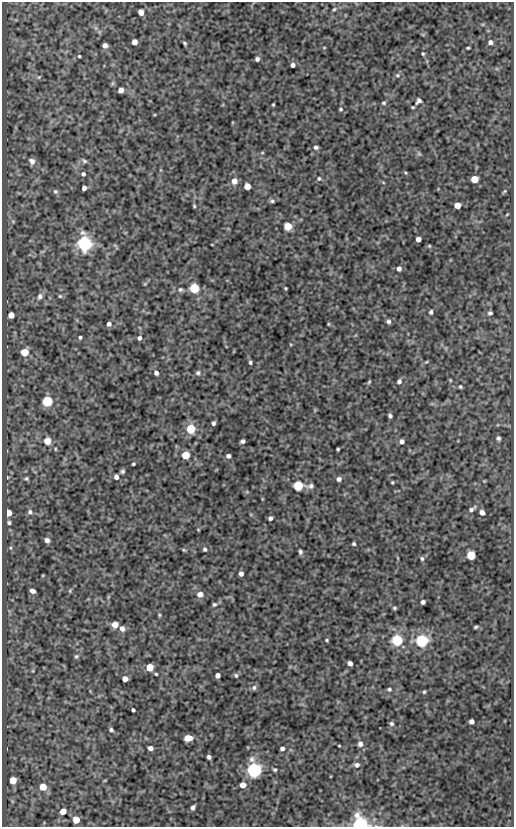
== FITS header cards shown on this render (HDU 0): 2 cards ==
NAXIS1  =                  512
NAXIS2  =                  825

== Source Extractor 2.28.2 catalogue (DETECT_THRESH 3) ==
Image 512 x 825 px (HDU 0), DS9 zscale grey, 1 PNG px = 1 image px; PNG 516 x 829 px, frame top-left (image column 1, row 825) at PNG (2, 2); no overlay
Background 147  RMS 0.63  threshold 1.88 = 3 sigma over >= 5 px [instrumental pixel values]
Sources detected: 155; all 155 listed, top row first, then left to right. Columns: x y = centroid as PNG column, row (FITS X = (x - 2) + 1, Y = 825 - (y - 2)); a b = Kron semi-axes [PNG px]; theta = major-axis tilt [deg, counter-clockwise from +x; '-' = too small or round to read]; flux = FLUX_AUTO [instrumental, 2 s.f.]
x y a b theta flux
334 9 5 4 - 60
141 12 5 4 - 250
96 28 7 4 -71 82
134 42 5 4 - 350
490 42 5 5 - 170
185 43 5 3 - 65
105 45 5 4 - 190
324 47 5 3 - 35
468 48 3 3 - 51
423 54 4 4 - 56
79 56 3 3 - 48
257 59 4 4 - 130
293 65 4 4 - 130
397 75 7 5 0 82
39 77 5 5 - 60
121 90 5 5 - 290
419 101 9 7 50 160
384 103 5 5 - 68
273 105 3 3 - 45
341 109 4 4 - 63
316 147 5 4 - 100
262 153 5 3 - 42
419 154 6 5 - 71
32 161 9 7 -58 200
84 161 8 5 -30 100
406 173 6 3 -32 49
83 174 6 5 - 110
319 178 6 6 - 82
474 179 5 5 - 860
234 181 6 6 - 350
383 182 5 3 - 40
247 186 5 5 - 680
84 188 4 4 - 140
55 191 7 6 - 93
504 191 7 3 56 50
272 201 6 4 -9 81
457 205 5 5 - 560
194 206 4 3 - 49
507 214 5 3 - 34
13 221 5 5 - 63
288 226 5 5 - 1300
418 239 4 4 - 300
84 243 6 6 - 17000
429 246 5 4 - 51
42 251 6 4 19 51
399 269 5 5 - 170
145 284 5 4 - 44
194 288 5 5 - 3500
285 288 3 2 - 42
180 289 6 6 - 80
40 296 9 7 60 180
60 296 5 5 - 59
431 312 5 4 - 87
490 313 5 4 - 96
11 315 5 5 - 440
388 321 5 5 - 120
109 324 5 5 - 130
328 324 4 4 - 39
80 337 4 4 - 73
139 338 5 4 - 110
24 352 5 5 - 1500
250 362 4 3 - 78
426 362 6 3 18 46
156 373 6 5 - 130
198 373 7 6 - 110
450 380 4 4 - 41
399 381 6 5 - 120
369 382 5 4 - 54
460 387 3 3 - 58
47 401 5 5 - 5600
390 416 4 4 - 110
213 423 4 3 - 110
191 429 5 5 - 2400
498 438 5 4 - 90
47 441 5 5 - 660
243 441 4 4 - 120
402 441 5 5 - 150
55 449 5 3 - 43
338 449 3 3 - 56
186 455 5 5 - 1500
228 456 4 4 - 140
133 464 4 3 - 56
122 471 4 4 - 81
7 477 4 3 - 32
116 477 5 5 - 170
26 479 6 5 - 67
339 479 5 5 - 150
484 481 4 4 - 34
392 482 3 3 - 49
298 486 5 5 - 3500
310 486 13 6 5 160
247 492 6 4 -18 46
472 509 10 5 35 150
30 512 6 6 - 120
482 512 5 4 - 260
8 513 5 4 - 630
270 518 4 3 - 120
9 523 5 5 - 74
198 529 4 3 - 31
47 540 5 4 - 200
354 544 4 3 - 72
10 548 5 5 - 62
205 549 5 4 - 77
184 550 6 3 -43 49
300 552 5 4 - 100
471 555 5 5 - 2200
398 558 5 3 - 37
422 558 5 5 - 77
241 574 4 4 - 190
32 591 5 4 - 180
70 591 6 4 71 55
200 594 6 6 - 290
108 597 6 4 72 53
423 602 4 4 - 130
214 604 6 5 - 79
394 608 5 3 - 59
159 615 5 4 - 48
115 624 5 5 - 490
476 627 4 3 - 61
122 628 6 5 - 230
327 640 4 3 - 49
397 640 5 5 - 6800
422 641 6 5 - 9600
76 656 6 5 - 79
350 663 5 4 - 190
150 667 5 5 - 920
33 671 6 3 -72 46
156 674 4 3 - 46
218 675 5 4 - 200
236 675 6 5 - 84
125 679 5 4 - 300
254 688 7 6 - 110
389 689 5 4 - 71
424 692 4 3 - 51
133 710 4 3 - 72
472 721 5 4 - 180
391 724 5 5 - 89
111 730 5 4 - 87
188 738 6 5 - 710
360 744 6 6 - 150
339 746 3 2 - 34
150 748 4 4 - 210
282 749 4 4 - 120
209 757 4 4 - 110
357 765 6 6 - 150
254 770 6 6 - 15000
275 770 4 4 - 62
13 780 5 5 - 840
105 780 5 3 - 33
243 785 5 5 - 420
43 787 5 5 - 850
193 807 5 4 - 130
63 811 5 4 - 550
76 820 5 5 - 820
360 825 6 5 - 19000
At the frame edge (FLAGS 8, measured only in part): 1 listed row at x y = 360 825